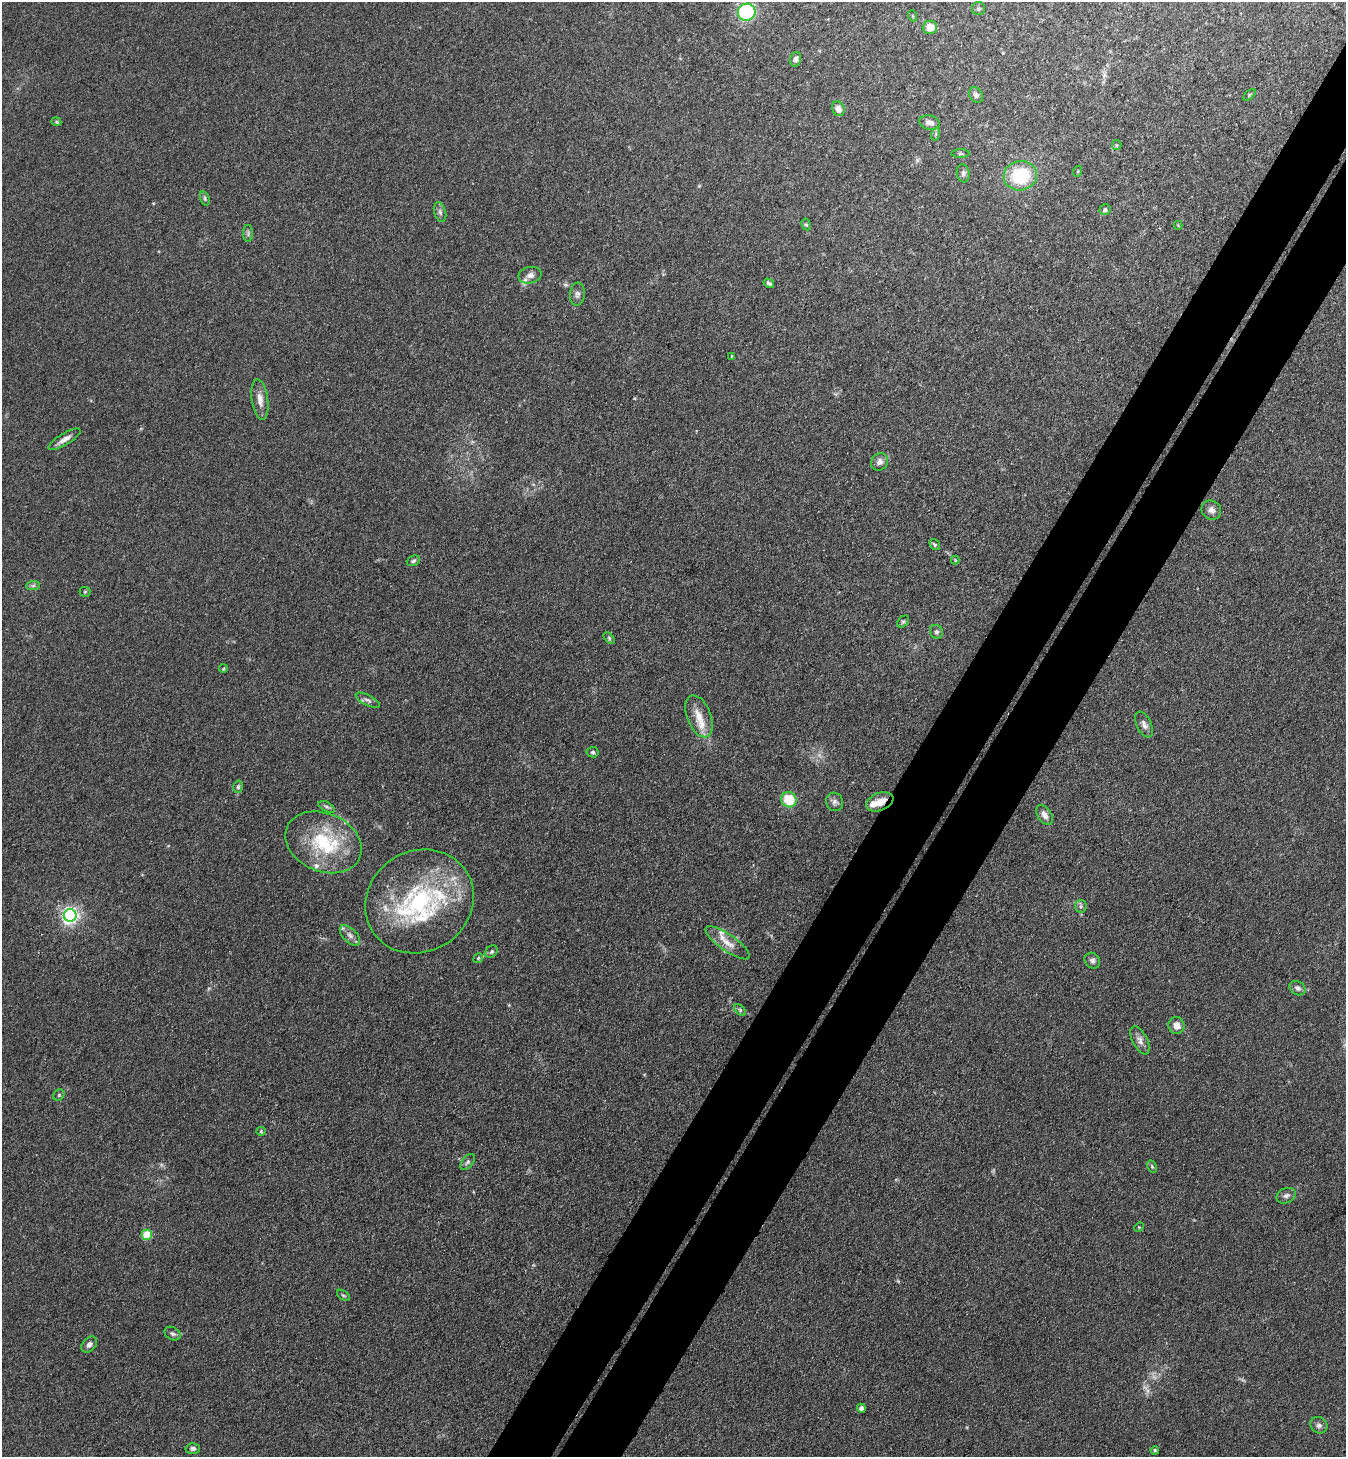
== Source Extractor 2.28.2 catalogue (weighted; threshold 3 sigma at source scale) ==
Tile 10 of 4 x 4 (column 2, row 3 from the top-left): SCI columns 1543-2886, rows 1490-2944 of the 5911 x 5888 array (HDU 1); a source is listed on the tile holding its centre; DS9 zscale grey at full resolution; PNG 1348 x 1459 px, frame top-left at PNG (2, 2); each listed source drawn as its Kron ellipse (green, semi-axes under 4 px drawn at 4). Shown black and unused: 8% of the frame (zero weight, under 3 of 4 exposures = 5% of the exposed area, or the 3 px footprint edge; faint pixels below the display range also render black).
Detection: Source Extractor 2.28.2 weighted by HDU 2 'WHT'; one run over the whole footprint, this tile lists its part. Background 0.176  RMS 0.0084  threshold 0.038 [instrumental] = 3 sigma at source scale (4.5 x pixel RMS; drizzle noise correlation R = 1.50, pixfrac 1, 0.05/0.05 arcsec/px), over >= 5 px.
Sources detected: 89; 2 too faint to see at this stretch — neither listed nor drawn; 11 inside a brighter listed object's ellipse — not listed separately; the other 76 listed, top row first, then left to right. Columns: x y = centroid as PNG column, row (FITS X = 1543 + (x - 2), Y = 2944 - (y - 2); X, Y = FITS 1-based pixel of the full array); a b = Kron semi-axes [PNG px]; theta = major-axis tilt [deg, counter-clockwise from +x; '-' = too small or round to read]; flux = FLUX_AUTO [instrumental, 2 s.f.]
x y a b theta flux
978 9 6 6 - 1.8
747 12 9 8 - 88
913 16 5 3 - 0.8
930 27 7 7 - 11
796 59 7 5 73 2.5
976 95 8 6 -52 3.6
1249 95 7 3 42 1.1
838 109 7 6 - 5.8
56 122 5 4 - 1.1
929 122 10 7 -10 4.8
936 134 6 3 70 1.2
1117 145 5 4 - 1
960 153 9 4 1 1.6
1078 171 5 3 - 0.82
963 173 9 6 -81 2.8
1020 176 16 14 12 48
205 198 7 4 -72 1.7
1105 210 5 5 - 2.8
440 212 10 6 -75 2.7
806 224 6 4 -61 1.4
1178 225 4 3 - 0.67
248 233 8 5 90 1.8
530 275 12 8 13 4.5
769 283 5 3 - 1.7
577 294 11 7 85 3.4
731 356 3 3 - 3.4
260 400 20 8 -82 8.1
64 439 18 5 31 5.8
879 462 9 8 - 4.3
1211 510 10 9 - 4.6
935 545 6 4 -53 1.5
955 560 4 4 - 0.82
413 561 7 5 23 1.7
33 586 7 4 2 1.7
85 592 5 5 - 1
903 621 7 5 47 1.4
936 632 7 6 - 2.5
609 638 7 4 -46 1.3
223 669 4 2 - 0.81
368 700 13 5 -27 3.1
699 716 22 12 -69 14
1144 724 14 7 -64 4.5
593 752 6 5 - 1.5
238 787 6 5 - 1.6
789 800 8 7 - 27
835 802 9 8 - 3.3
880 802 14 9 22 9.8
327 807 8 4 -27 1.9
1044 815 11 7 -58 5.3
323 842 39 29 -23 60
419 901 56 50 32 130
1081 906 6 5 - 1.8
70 915 6 6 - 310
350 935 13 6 -45 4.5
727 943 26 8 -35 10
492 952 7 5 45 2
478 958 5 4 - 1.1
1092 961 8 7 - 2.9
1298 988 8 6 -33 3.4
740 1010 7 4 -46 1.5
1176 1026 8 8 - 7.1
1140 1040 15 7 -63 5.1
59 1095 6 5 - 1.3
261 1131 4 4 - 0.97
468 1162 9 5 52 2.4
1152 1167 6 4 -63 1.3
1286 1196 10 7 24 3.2
1139 1227 5 4 - 0.86
147 1235 5 5 - 31
343 1295 7 3 -35 1.3
173 1334 8 6 -30 2.2
89 1344 9 6 45 3.6
861 1408 4 4 - 3.2
1319 1425 9 8 - 3.2
193 1448 7 5 -1 2.5
1155 1450 4 3 - 0.99
Overlapping masked pixels (flux is a lower limit): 2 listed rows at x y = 880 802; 419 901